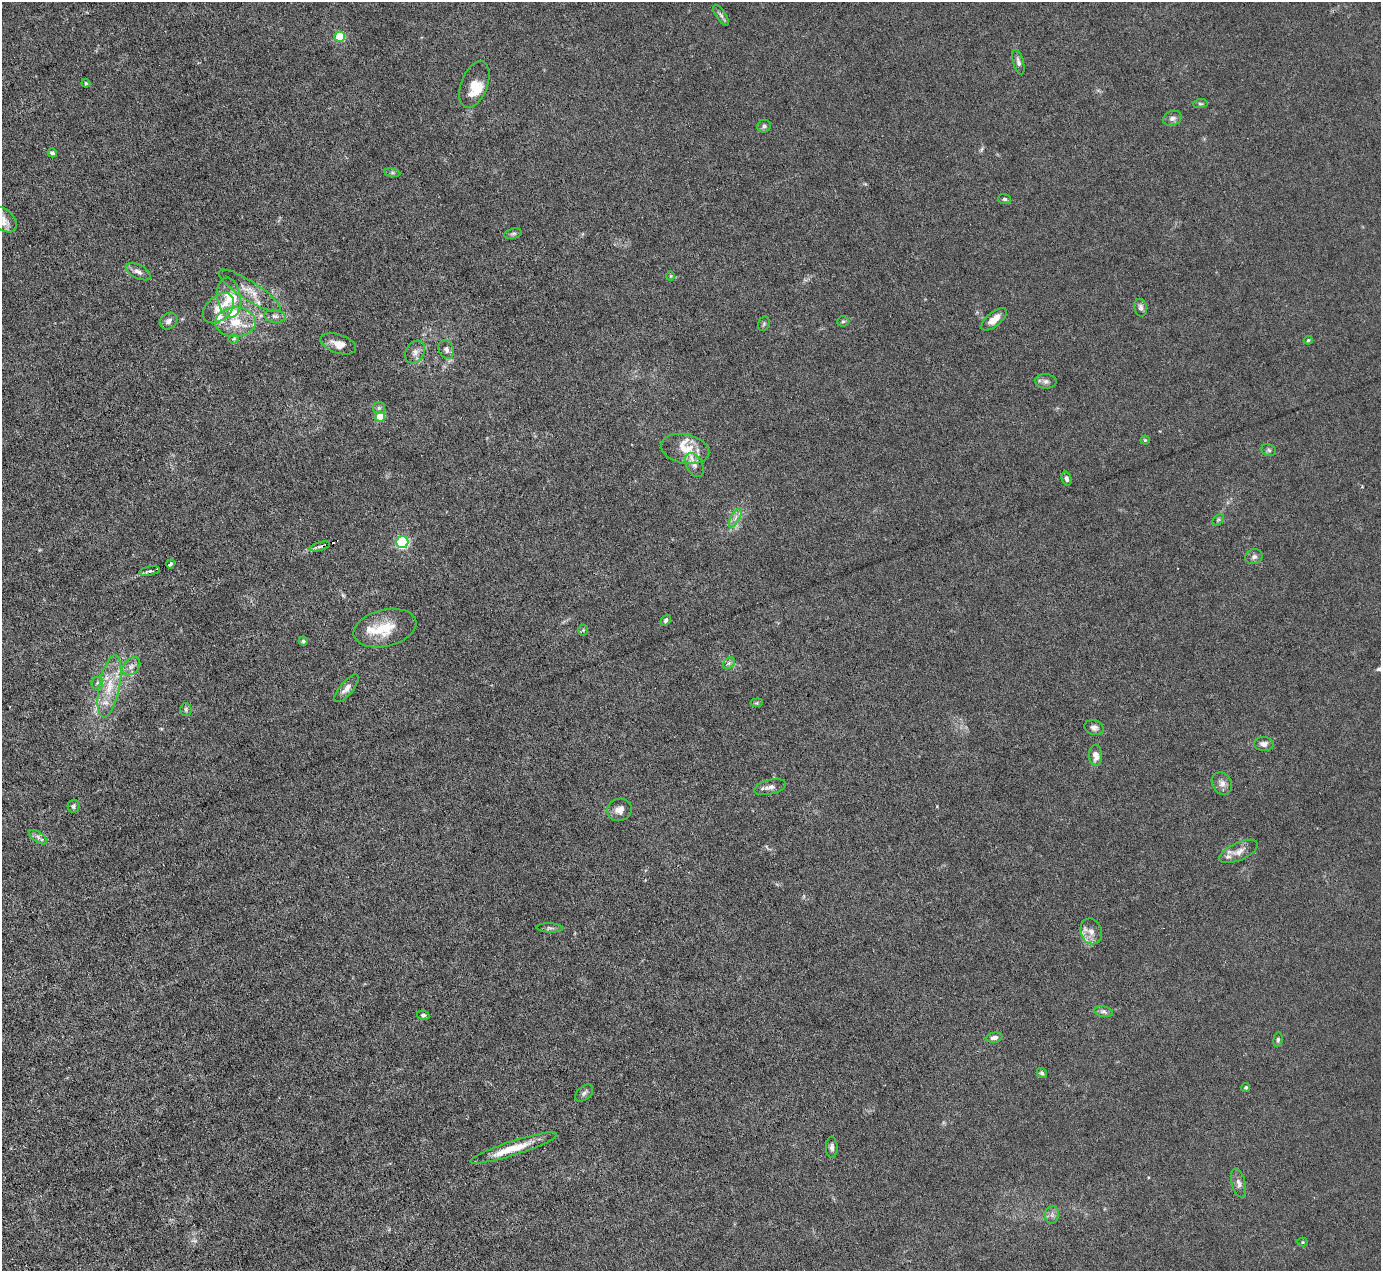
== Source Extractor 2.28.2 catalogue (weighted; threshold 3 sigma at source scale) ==
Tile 7 of 4 x 4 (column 3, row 2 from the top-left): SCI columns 2759-4137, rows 2816-4084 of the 5516 x 5500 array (HDU 1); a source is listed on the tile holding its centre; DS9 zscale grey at full resolution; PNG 1383 x 1273 px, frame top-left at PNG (2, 2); each listed source drawn as its Kron ellipse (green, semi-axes under 4 px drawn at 4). Shown black and unused: <1% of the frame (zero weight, under 3 of 6 exposures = <1% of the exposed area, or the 3 px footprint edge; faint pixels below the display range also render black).
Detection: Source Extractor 2.28.2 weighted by HDU 2 'WHT'; one run over the whole footprint, this tile lists its part. Background 0.0209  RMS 0.0027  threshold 0.0112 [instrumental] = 3 sigma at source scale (4.09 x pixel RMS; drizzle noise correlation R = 1.36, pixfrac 0.8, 0.05/0.05 arcsec/px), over >= 5 px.
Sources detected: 94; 1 too faint to see at this stretch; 1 cosmic-ray / hot-pixel residue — neither listed nor drawn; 13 inside a brighter listed object's ellipse — not listed separately; the other 79 listed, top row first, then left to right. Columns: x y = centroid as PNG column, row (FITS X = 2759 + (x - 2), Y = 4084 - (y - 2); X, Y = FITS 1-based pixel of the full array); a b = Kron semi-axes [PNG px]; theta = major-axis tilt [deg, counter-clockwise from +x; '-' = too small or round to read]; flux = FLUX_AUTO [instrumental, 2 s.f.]
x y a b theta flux
721 15 12 5 -56 0.79
340 37 5 5 - 11
1018 62 13 5 -75 0.92
86 83 4 3 - 0.29
474 84 24 13 69 4.6
1200 104 7 4 3 0.44
1172 118 9 7 25 1.1
764 126 7 6 - 0.69
52 153 5 3 - 0.51
392 173 8 4 -8 0.46
1005 199 6 5 - 0.52
4 219 15 10 -44 2
513 234 9 5 13 0.54
138 272 14 7 -26 1.4
671 276 5 3 - 0.22
250 291 36 9 -33 4
229 298 20 11 -83 4.9
219 308 18 12 43 3.3
1141 308 9 6 -77 1
275 316 10 6 -8 1.1
994 319 15 7 40 2.7
168 321 9 7 39 1.1
843 321 6 5 - 0.41
235 322 20 15 0 6
764 324 7 5 69 0.46
234 339 5 4 - 0.37
1308 340 4 3 - 0.28
338 344 18 9 -18 2.6
446 349 10 7 -65 1.3
415 352 12 9 59 1.5
1046 381 10 7 -5 0.93
379 408 6 6 - 0.57
380 416 5 5 - 5
1145 440 4 4 - 0.28
685 449 24 14 -12 5.2
1269 450 7 5 -24 0.58
694 465 13 8 -62 1.4
1066 479 7 4 -76 0.68
735 518 10 4 60 1
1218 520 7 4 45 0.48
402 542 6 6 - 32
320 546 10 3 15 0.65
1254 557 8 7 - 0.98
170 564 4 3 - 1
150 571 10 4 10 0.71
666 620 6 4 53 0.62
385 628 32 18 13 7.8
583 630 5 5 - 0.34
303 641 4 4 - 0.44
729 663 6 5 - 0.65
131 666 10 7 46 1.3
97 683 6 6 - 0.57
109 686 31 10 79 6.6
347 688 17 6 50 1.5
757 703 6 4 7 0.35
186 709 6 6 - 0.59
1094 728 9 7 -17 1.1
1264 744 10 7 -2 1.2
1096 755 10 6 -87 1.9
1222 783 12 9 -56 1.5
770 787 16 7 13 1.5
73 806 6 6 - 0.59
619 810 12 11 - 2
38 837 10 5 -37 0.92
1239 851 20 9 24 2.3
550 928 13 4 -2 0.64
1091 931 13 10 -70 2.1
1104 1012 9 5 -12 0.84
423 1015 6 4 -10 0.43
994 1038 8 5 9 1
1278 1040 7 4 83 0.52
1042 1073 5 4 - 0.53
1246 1087 4 4 - 0.39
584 1093 10 6 41 0.77
832 1147 10 6 -88 0.84
514 1148 45 7 18 6.7
1239 1183 15 7 -74 1.3
1052 1215 9 7 89 0.94
1303 1242 5 4 - 0.31